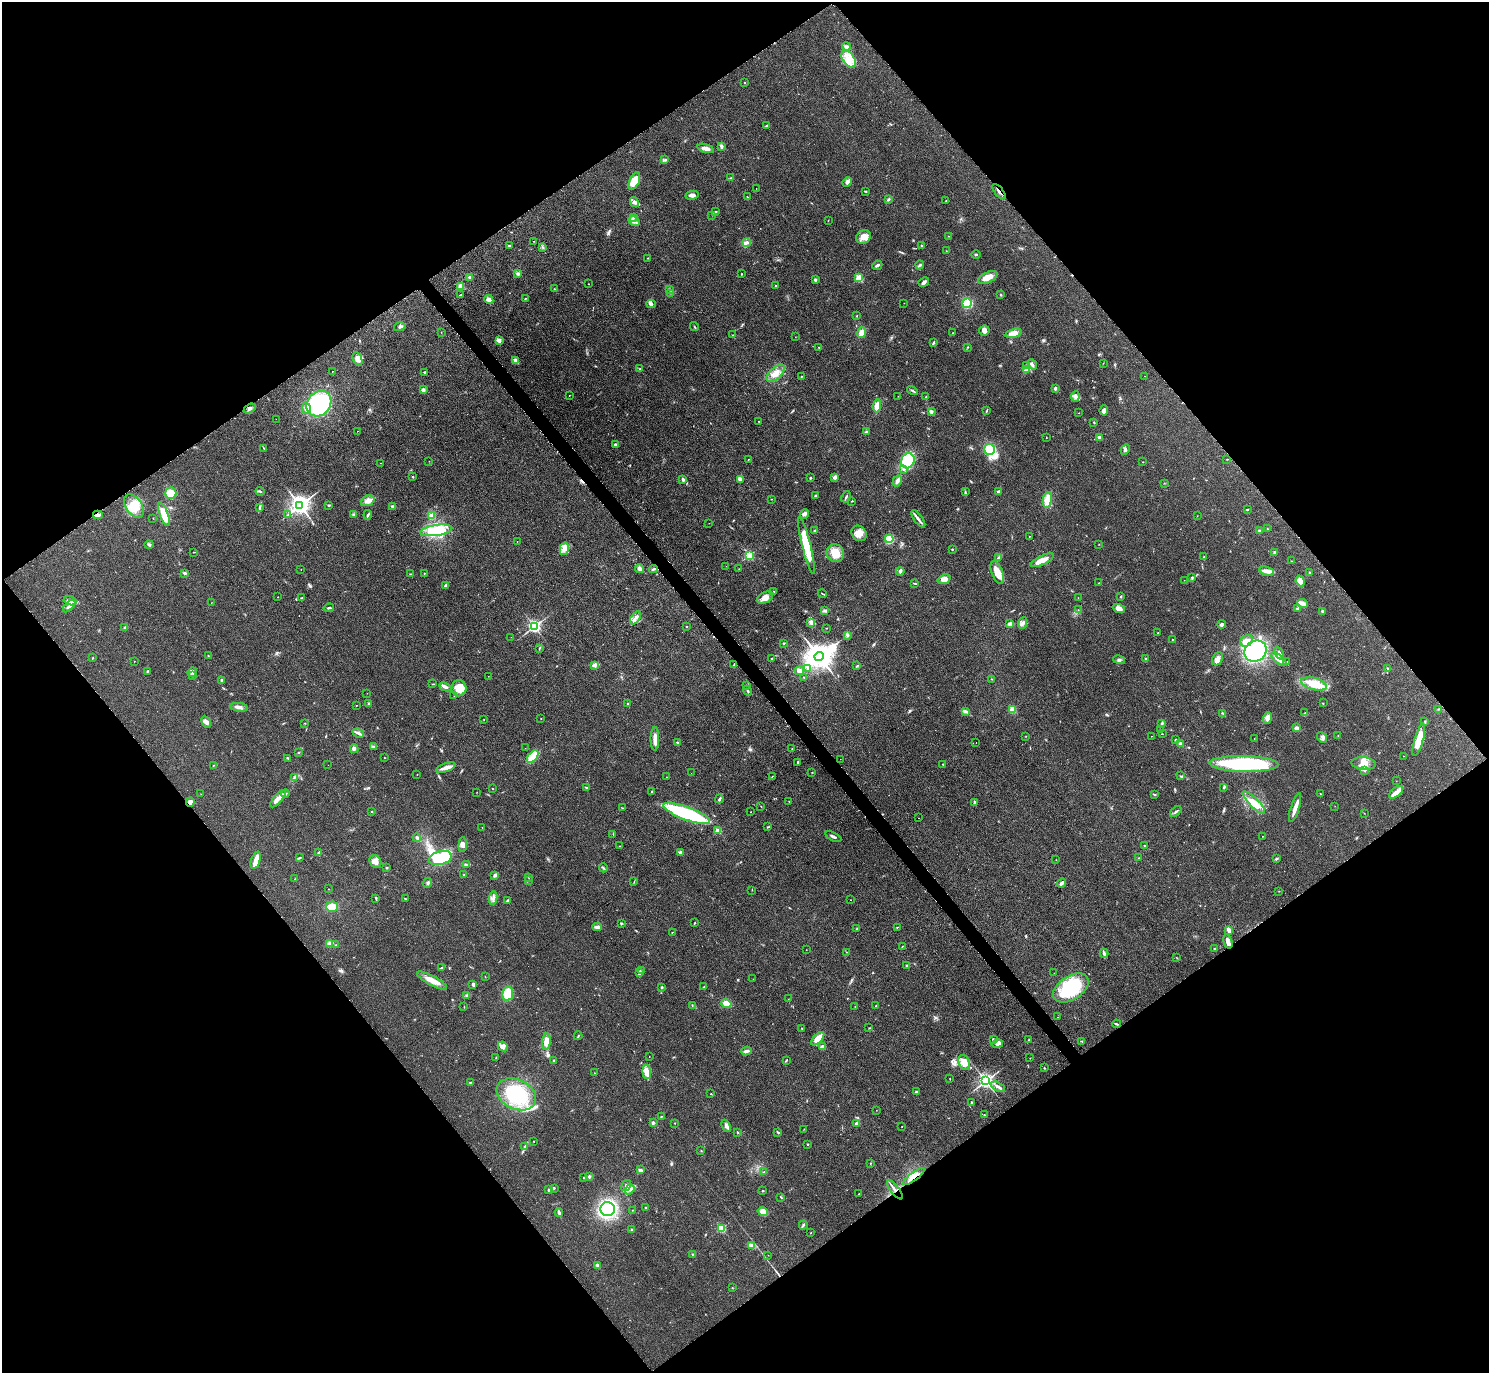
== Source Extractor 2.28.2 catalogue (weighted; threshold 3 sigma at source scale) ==
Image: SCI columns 12-5956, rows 167-5647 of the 5963 x 5961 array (HDU 1 of 3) = the unmasked area's bounding box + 8 px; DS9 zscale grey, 4 x 4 block average (1 PNG px = mean of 4 x 4 image px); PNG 1491 x 1375 px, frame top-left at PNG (2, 2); each listed source drawn as its Kron ellipse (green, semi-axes under 4 px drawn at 4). Shown black and unused: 50% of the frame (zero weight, under 2 of 3 exposures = <1% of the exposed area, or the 3 px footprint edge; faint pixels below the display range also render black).
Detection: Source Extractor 2.28.2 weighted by HDU 2 'WHT'. Background 0.0958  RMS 0.0085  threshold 0.0383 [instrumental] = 3 sigma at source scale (4.5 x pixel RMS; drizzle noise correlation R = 1.50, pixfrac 1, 0.05/0.05 arcsec/px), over >= 5 px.
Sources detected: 532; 1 too faint to see at this stretch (4 x 4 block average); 3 inside a brighter object's white glare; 4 cosmic-ray / hot-pixel residue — neither listed nor drawn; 8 coinciding with a brighter row at this scale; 29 inside a brighter listed object's ellipse — not listed separately; the other 487 listed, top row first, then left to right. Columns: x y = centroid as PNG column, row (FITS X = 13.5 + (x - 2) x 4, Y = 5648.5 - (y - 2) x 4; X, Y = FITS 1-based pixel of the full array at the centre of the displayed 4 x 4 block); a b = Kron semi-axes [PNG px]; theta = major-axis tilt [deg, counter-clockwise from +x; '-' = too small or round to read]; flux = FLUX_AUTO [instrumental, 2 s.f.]
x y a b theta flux
846 46 4 3 - 13
849 59 9 5 -56 56
744 82 2 2 - 2
766 126 3 2 - 4.6
721 146 4 3 - 7.7
706 148 8 4 -16 24
664 160 4 2 - 5.4
731 178 2 2 - 3.6
634 181 9 5 65 110
847 182 5 4 - 18
756 188 2 2 - 0.83
866 191 3 2 - 3.3
999 191 9 2 -50 11
692 195 6 4 10 18
747 197 2 2 - 2
888 199 3 2 - 5.7
946 201 2 2 - 2.2
634 202 5 3 - 13
716 212 3 2 - 4.1
712 215 2 2 - 1.6
634 217 2 2 - 4.2
634 221 6 3 -31 17
828 221 2 2 - 1.5
948 236 2 2 - 2.4
863 237 8 6 33 32
533 241 2 2 - 1.3
746 243 3 2 - 8.1
509 246 2 2 - 6.5
921 246 3 2 - 2.5
542 247 2 2 - 3.2
946 251 2 2 - 0.92
976 255 4 2 - 4.3
648 258 2 2 - 1.9
877 265 5 2 - 11
920 265 4 2 - 8.2
518 274 3 3 - 8.5
742 274 2 2 - 6.1
470 277 4 3 - 13
988 277 10 5 27 48
859 278 2 2 - 300
815 280 3 3 - 5.9
924 282 5 3 - 12
588 284 2 2 - 1.9
461 286 2 2 - 140
776 286 2 2 - 14
554 289 2 2 - 1.6
670 290 2 2 - 2.2
671 293 2 2 - 1.3
461 295 3 2 - 3.7
1001 295 2 2 - 4
525 298 2 2 - 3.6
489 300 5 4 - 27
904 303 2 2 - 1.4
967 303 5 5 - 150
651 304 5 4 - 12
857 316 2 2 - 2.9
400 327 6 2 16 8.6
694 327 5 2 - 4.2
984 330 5 5 - 18
441 332 2 2 - 1.3
861 333 5 4 - 29
952 333 2 2 - 2.4
1013 333 8 4 15 49
733 335 2 2 - 1.3
795 337 2 2 - 0.91
499 341 3 2 - 23
933 343 4 2 - 5.4
819 347 2 2 - 2.9
968 347 2 2 - 2.1
357 359 7 4 -66 27
515 360 4 3 - 18
1103 363 2 2 - 1.3
1032 364 5 3 - 11
1026 365 3 2 - 4.6
640 369 2 2 - 1.9
1027 370 3 2 - 6.5
333 371 2 2 - 1.4
424 372 2 2 - 13
776 373 11 5 43 46
801 376 2 2 - 2.2
1145 376 2 2 - 0.85
1055 388 2 2 - 14
423 390 2 2 - 57
912 391 6 2 -31 8.1
569 395 2 2 - 1.7
898 396 2 2 - 0.96
1075 396 5 3 - 14
926 397 2 2 - 2.2
319 404 14 11 46 450
877 406 6 4 84 37
250 408 6 2 30 10
306 408 6 4 -77 32
1104 410 5 3 - 17
931 411 2 2 - 51
987 411 2 2 - 3.1
1078 413 2 2 - 1
276 419 2 2 - 1.6
758 421 2 2 - 1.5
1094 423 2 2 - 3.5
357 431 2 2 - 2.2
867 432 3 2 - 5.3
1046 437 2 2 - 1.4
1099 437 2 2 - 13
616 445 3 2 - 16
264 448 2 2 - 2.8
989 449 5 5 - 72
1125 449 5 3 - 8
748 459 2 2 - 1.3
1227 459 2 2 - 1
429 461 2 2 - 1.2
908 461 8 6 63 260
1143 462 2 2 - 2.2
380 463 2 2 - 1
904 470 2 2 - 4.8
413 477 2 2 - 3.1
835 477 4 3 - 12
810 478 3 2 - 4.2
683 479 3 2 - 13
741 479 3 3 - 8
897 481 6 3 58 18
1164 483 2 2 - 1.9
260 491 4 2 - 5.5
965 491 3 2 - 3.4
998 491 3 2 - 5.5
171 493 6 5 - 68
816 495 2 2 - 8.5
846 497 6 2 65 6.7
772 499 2 2 - 1.1
1047 500 8 4 80 62
368 501 7 5 21 24
852 501 3 2 - 2.6
300 505 3 3 - 3900
329 505 3 2 - 5.1
134 506 13 8 -55 81
392 506 3 3 - 5.5
260 507 3 2 - 3.2
1247 509 3 2 - 3.2
164 514 12 4 -70 82
354 514 2 2 - 3
804 514 5 3 - 17
98 515 5 2 - 9.4
287 515 2 2 - 2.1
368 515 5 2 - 7
432 516 2 2 - 110
1197 516 2 2 - 1.1
153 518 2 2 - 1.1
918 519 10 2 -53 19
709 523 2 2 - 1.3
1267 529 2 2 - 2.1
436 530 16 5 8 120
1259 530 3 2 - 5.4
814 531 3 2 - 4.2
859 533 8 7 - 43
1029 536 2 2 - 1.9
889 539 4 4 - 130
517 542 2 2 - 1.3
1099 544 2 2 - 1.2
149 545 4 2 - 6.5
806 545 29 4 -76 160
564 549 6 3 75 18
952 549 2 2 - 3.3
194 552 3 2 - 2.1
835 553 9 8 - 71
1275 553 2 2 - 43
749 555 2 2 - 490
1204 557 2 2 - 7.1
998 558 4 3 - 11
1042 560 13 4 25 48
1291 561 2 2 - 2.3
726 566 2 2 - 1.6
301 569 2 2 - 1.6
639 569 4 2 - 31
653 569 4 2 - 8.2
739 569 2 2 - 1.2
900 571 4 2 - 8
1267 571 7 3 -20 20
184 573 3 3 - 6
424 573 2 2 - 2
997 573 12 5 -69 77
1309 573 3 2 - 5.3
410 574 2 2 - 1.8
1192 577 2 2 - 3.6
944 579 6 4 20 34
1184 580 2 2 - 1.3
1300 581 5 3 - 17
915 583 4 2 - 3.7
1099 583 2 2 - 1.9
446 585 3 2 - 8.2
774 591 2 2 - 2.5
822 594 4 2 - 3.9
278 597 2 2 - 1.2
1121 597 3 2 - 3.9
302 598 2 2 - 2.6
765 598 8 5 26 35
1078 598 2 2 - 1.6
70 601 7 3 -16 21
211 603 2 2 - 1
1303 604 5 3 - 22
69 606 8 3 45 21
329 608 5 2 - 6.9
1298 608 4 3 - 9.1
1119 609 6 3 -21 32
1078 610 2 2 - 1.6
825 611 3 2 - 15
1322 611 3 2 - 5.2
635 618 7 3 56 17
811 622 3 2 - 8
1009 623 2 2 - 3.6
1023 623 6 2 70 12
1222 624 4 3 - 13
534 626 2 2 - 1200
686 626 2 2 - 3.3
125 628 3 2 - 6.5
826 628 2 2 - 1.8
1158 633 2 2 - 6.4
847 635 3 2 - 6
511 637 2 2 - 1.4
1172 639 2 2 - 3.6
1246 641 7 5 34 35
784 643 3 2 - 3.1
539 648 2 2 - 1.9
1255 651 11 10 - 570
1279 653 7 3 -64 17
208 655 2 2 - 2
819 656 4 4 - 8700
93 658 2 2 - 3.3
772 659 2 2 - 4.8
1146 659 3 2 - 4.9
1217 659 7 5 63 23
1279 659 9 3 -39 49
1119 660 6 2 -13 9.5
134 661 2 2 - 2.3
1287 662 2 2 - 1.9
734 665 3 2 - 4.1
595 666 4 2 - 8.1
857 666 3 2 - 5.1
1387 668 2 2 - 2.7
807 669 2 2 - 1.7
147 671 3 2 - 3.9
799 671 5 4 - 18
192 672 5 3 - 12
193 676 2 2 - 2
488 676 2 2 - 1
804 677 2 2 - 3.4
992 679 2 2 - 1.8
222 680 3 2 - 7.1
433 684 2 2 - 2.6
1314 684 13 6 -14 110
746 685 2 2 - 1.6
445 687 6 2 -25 21
459 688 8 7 - 63
748 691 5 2 - 5.8
367 693 2 2 - 1.5
454 695 2 2 - 1.5
369 703 2 2 - 3
627 703 2 2 - 3.3
1323 703 2 2 - 2.1
356 705 2 2 - 1.8
239 707 9 4 -8 21
1438 709 2 2 - 2.1
1012 710 2 2 - 220
966 712 3 3 - 8.8
1223 713 3 2 - 4.4
1305 713 3 2 - 4.1
1267 718 6 3 75 26
484 719 2 2 - 1.4
541 719 2 2 - 2
206 722 6 3 -63 16
1425 722 2 2 - 2.9
305 723 2 2 - 1.7
1162 723 3 2 - 5.5
1297 728 3 2 - 19
1160 730 2 2 - 2.2
358 733 6 2 -22 12
1162 734 2 2 - 1.7
1338 735 2 2 - 1.2
1026 736 2 2 - 2
1152 736 2 2 - 1.6
1322 737 6 3 -52 11
655 739 12 3 90 41
1254 739 2 2 - 1.3
1175 740 2 2 - 5.3
1419 740 16 4 74 76
677 742 3 2 - 5
976 743 2 2 - 1.8
1181 744 4 3 - 11
374 747 4 2 - 6.4
525 748 2 2 - 0.72
354 749 4 3 - 12
792 749 2 2 - 1.4
299 752 2 2 - 4.3
1403 756 2 2 - 1.3
384 757 2 2 - 1.4
533 757 7 4 50 150
288 758 3 2 - 3.5
840 759 2 2 - 1.1
798 762 2 2 - 5.6
1364 763 12 6 -6 54
943 764 2 2 - 3.7
1244 764 34 8 -1 530
328 765 2 2 - 1.2
213 766 3 2 - 2.1
446 768 10 3 21 27
1365 771 2 2 - 3.7
812 772 2 2 - 1.4
691 773 2 2 - 0.93
417 775 2 2 - 1.6
772 776 2 2 - 1.8
1180 776 2 2 - 3.2
295 777 3 2 - 5.2
667 777 2 2 - 1.5
1396 781 2 2 - 1.2
586 787 3 2 - 3.5
1224 787 3 2 - 7.4
492 789 2 2 - 1.5
477 792 2 2 - 1.2
652 792 4 2 - 5.9
1396 792 8 4 39 25
285 793 4 2 - 7.1
201 794 2 2 - 1.5
1154 794 3 2 - 4.1
1320 794 2 2 - 1.7
278 799 11 4 48 30
719 799 4 2 - 8.6
789 801 2 2 - 1.9
190 802 5 3 - 22
974 802 3 2 - 4.8
1254 802 15 4 -45 53
1335 806 2 2 - 1.3
761 807 2 2 - 1.6
622 808 2 2 - 2.1
1295 808 15 3 72 39
1176 811 7 2 41 7.8
371 812 2 2 - 2.7
751 812 2 2 - 1.3
686 813 25 6 -20 460
1364 813 2 2 - 1.6
918 818 2 2 - 0.88
768 827 3 2 - 3.6
482 828 2 2 - 1.9
718 831 2 2 - 160
613 834 2 2 - 2.5
1262 836 2 2 - 1.9
833 837 8 2 -27 12
417 838 4 2 - 8.7
463 845 7 4 85 21
1145 845 2 2 - 8.8
619 846 2 2 - 1.8
319 852 4 2 - 7
680 852 4 2 - 7.3
300 858 3 2 - 4.1
440 858 11 6 16 390
1139 858 2 2 - 1.9
1276 859 3 2 - 4.4
256 860 9 4 71 39
1056 860 2 2 - 1.2
375 862 7 5 -53 25
466 865 4 2 - 5.5
386 868 2 2 - 4.8
603 868 4 2 - 5.2
463 875 2 2 - 3.1
495 875 4 3 - 9.6
529 878 2 2 - 2
295 879 2 2 - 1.4
528 880 3 2 - 4.6
634 882 2 2 - 1.7
428 883 5 3 - 9.2
1062 883 5 2 - 16
329 889 2 2 - 1.5
752 890 2 2 - 1.5
1279 891 2 2 - 1.9
376 898 4 2 - 5.5
493 898 6 2 79 12
405 899 3 2 - 3.4
507 900 3 2 - 4.9
851 900 2 2 - 1.6
332 907 6 5 - 61
621 923 3 2 - 5.2
695 923 3 2 - 3.1
597 927 5 3 - 20
897 927 2 2 - 2.3
857 929 4 2 - 7.4
1229 931 4 2 - 15
672 932 2 2 - 2.1
1228 941 7 3 -74 27
330 944 3 3 - 35
335 945 2 2 - 2.6
902 946 2 2 - 2
1214 949 2 2 - 5.7
806 950 2 2 - 1.8
846 952 2 2 - 2
1104 953 5 2 - 13
1177 958 2 2 - 2.2
907 965 2 2 - 5.4
441 968 3 2 - 4
642 971 2 2 - 1
639 972 4 2 - 7.8
1054 973 2 2 - 1.1
485 977 2 2 - 1.3
753 979 2 2 - 1.4
432 980 17 5 -28 52
473 984 3 2 - 10
662 987 2 2 - 6.9
703 987 2 2 - 2.3
1071 988 20 12 33 380
508 993 7 5 81 92
467 996 3 2 - 5.8
788 999 2 2 - 1
726 1003 5 4 - 39
692 1006 4 2 - 2.5
875 1006 3 2 - 2.5
464 1007 2 2 - 2.1
855 1007 2 2 - 1.6
1057 1017 2 2 - 1.1
1117 1024 4 2 - 6
869 1028 2 2 - 2
802 1029 3 2 - 3.6
578 1036 4 2 - 3.9
818 1039 8 4 46 68
993 1040 4 3 - 9.1
1029 1040 3 2 - 5
546 1041 8 4 83 39
1082 1041 3 2 - 3.2
997 1044 6 4 12 20
503 1046 5 3 - 16
823 1047 4 3 - 20
746 1051 5 3 - 14
649 1056 2 2 - 1
496 1058 2 2 - 2.1
1030 1058 2 2 - 1.4
554 1060 3 2 - 6
786 1060 3 2 - 4.2
964 1063 8 5 -68 33
1044 1068 2 2 - 3.7
647 1072 7 4 -84 23
594 1073 2 2 - 1.6
950 1079 2 2 - 1.8
986 1081 2 2 - 2000
470 1082 3 2 - 3.8
998 1087 8 2 -27 22
916 1092 3 2 - 9.5
516 1094 21 14 -26 290
711 1094 2 2 - 2.5
972 1103 2 2 - 2.1
876 1110 2 2 - 1
984 1115 2 2 - 1.5
661 1116 2 2 - 2.9
653 1122 2 2 - 2.8
675 1123 2 2 - 2
857 1123 4 3 - 14
726 1126 6 3 -64 15
902 1127 2 2 - 1.5
804 1129 2 2 - 1.2
778 1132 3 2 - 6
738 1133 3 2 - 3
534 1141 2 2 - 4.4
808 1144 2 2 - 4
524 1147 3 2 - 6.2
701 1151 2 2 - 2.7
870 1163 2 2 - 2
641 1170 3 2 - 13
764 1172 2 2 - 2.5
589 1176 3 3 - 7
914 1176 13 3 37 33
584 1178 2 2 - 9.5
626 1186 6 3 56 12
554 1188 2 2 - 3.1
630 1189 5 3 - 15
549 1190 3 2 - 6.4
895 1190 11 2 -52 17
763 1191 3 2 - 3.3
859 1194 2 2 - 2.5
781 1197 4 2 - 3.3
646 1208 2 2 - 2.9
608 1209 7 7 - 520
632 1210 2 2 - 1.4
559 1212 4 2 - 16
763 1212 5 4 - 33
803 1225 4 2 - 6.4
721 1228 2 2 - 410
632 1230 3 2 - 3.9
811 1233 2 2 - 1.4
751 1246 4 3 - 22
693 1254 2 2 - 3.6
768 1255 2 2 - 1
598 1266 3 2 - 27
732 1288 2 2 - 1.3
Overlapping masked pixels (flux is a lower limit): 4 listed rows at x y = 999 191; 190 802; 914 1176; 895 1190
Diffuse or blended objects may show on this block-average render without a row.